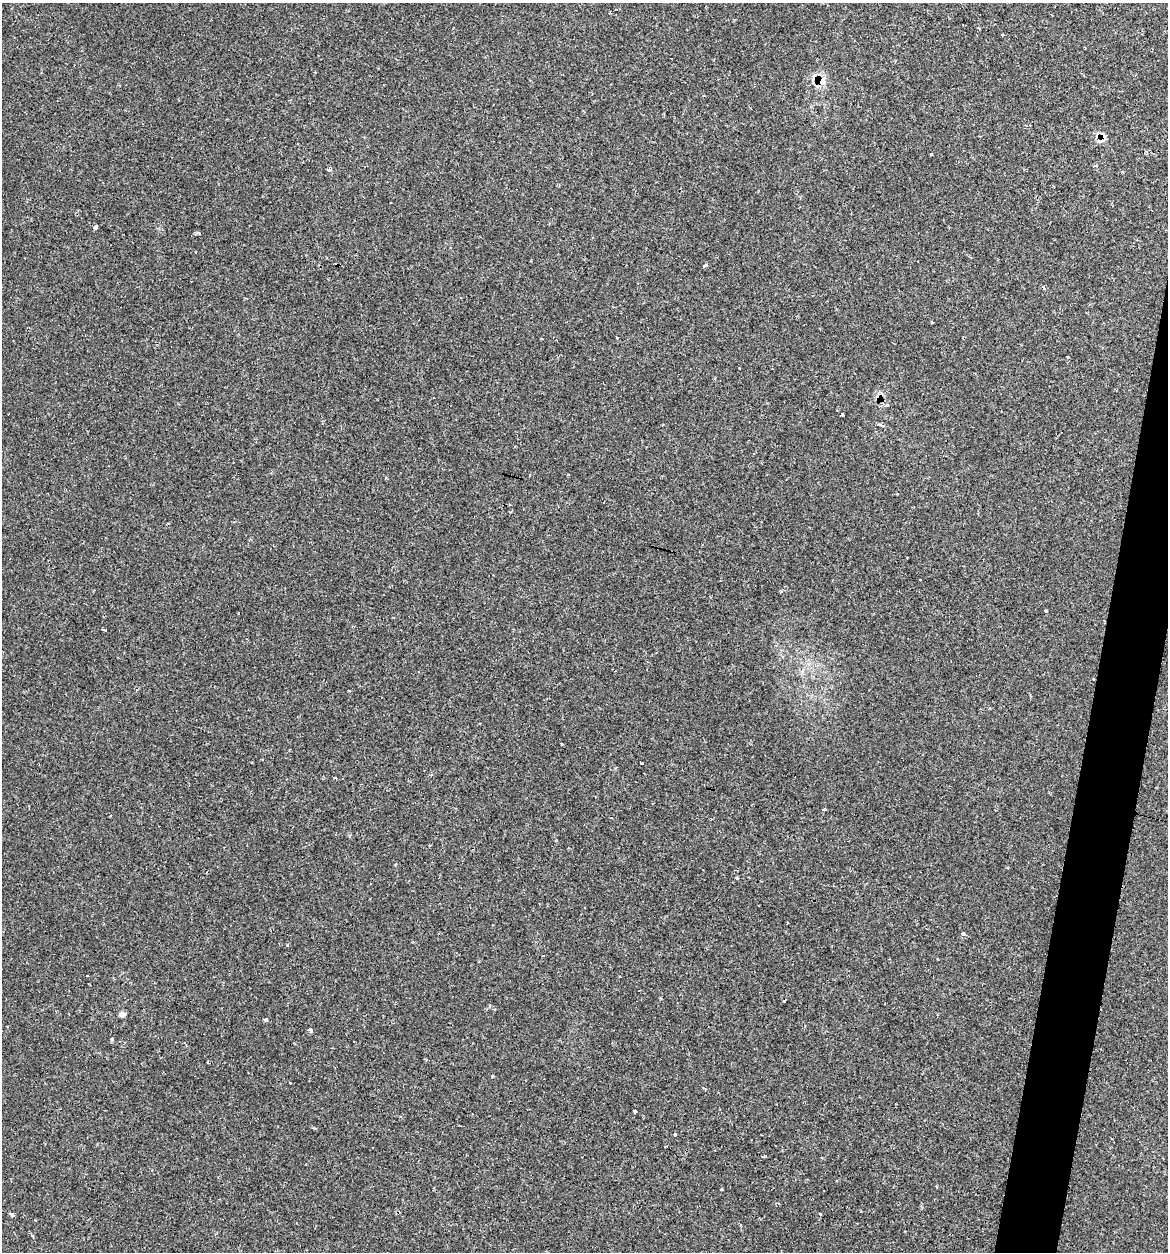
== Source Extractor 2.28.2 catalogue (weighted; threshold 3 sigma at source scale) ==
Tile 10 of 4 x 4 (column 2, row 3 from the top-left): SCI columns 1290-2455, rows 1282-2531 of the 5031 x 5032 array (HDU 1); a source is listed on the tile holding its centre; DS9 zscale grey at full resolution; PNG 1170 x 1254 px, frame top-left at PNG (2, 3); no overlay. Shown black and unused: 3% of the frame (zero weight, under 2 of 3 exposures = <1% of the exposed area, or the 3 px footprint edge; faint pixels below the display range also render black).
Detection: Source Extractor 2.28.2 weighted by HDU 2 'WHT'; one run over the whole footprint, this tile lists its part. Background 0.0939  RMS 0.006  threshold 0.0269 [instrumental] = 3 sigma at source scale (4.5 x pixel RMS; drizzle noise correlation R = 1.50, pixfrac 1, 0.05/0.05 arcsec/px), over >= 5 px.
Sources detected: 50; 7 cosmic-ray / hot-pixel residue — not listed; the other 43 listed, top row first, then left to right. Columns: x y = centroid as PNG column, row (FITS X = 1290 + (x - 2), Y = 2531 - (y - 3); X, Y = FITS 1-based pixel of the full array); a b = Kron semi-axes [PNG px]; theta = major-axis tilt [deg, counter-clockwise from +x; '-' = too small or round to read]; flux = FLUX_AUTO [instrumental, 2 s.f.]
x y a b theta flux
979 28 3 3 - 0.65
1002 34 4 2 - 0.59
821 80 10 8 -29 8.3
1103 135 12 5 -38 2.2
931 155 3 2 - 0.73
329 170 4 3 - 4.3
95 227 3 3 - 8.1
198 233 4 3 - 2.8
705 265 4 3 - 2.4
932 322 3 3 - 1.2
617 337 2 2 - 0.54
542 339 3 2 - 0.93
1067 357 3 2 - 0.48
739 368 2 2 - 0.63
886 405 7 5 12 1.4
842 415 3 3 - 1.7
879 425 5 3 - 1.8
1046 611 3 2 - 1.1
105 630 4 3 - 1.7
349 691 3 2 - 1.2
479 723 3 2 - 0.74
561 744 3 3 - 2
641 763 3 3 - 0.85
335 778 3 3 - 0.9
824 809 3 3 - 3.9
737 878 3 3 - 2.5
964 934 5 3 - 4.5
87 976 3 2 - 0.7
122 1014 5 4 - 6.3
266 1020 3 3 - 5.5
310 1030 4 3 - 4.1
112 1039 3 3 - 1.5
426 1059 4 3 - 0.83
208 1063 3 2 - 0.87
493 1076 3 3 - 1.6
290 1083 3 2 - 2.4
635 1111 3 3 - 2.3
674 1134 3 3 - 4.9
763 1156 6 3 -2 0.76
721 1190 3 3 - 1.9
778 1204 4 2 - 1.1
11 1214 4 3 - 3.5
820 1214 3 3 - 2.8
Overlapping masked pixels (flux is a lower limit): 2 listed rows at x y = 821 80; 1103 135
Unlisted compact peaks at least as high as the median listed source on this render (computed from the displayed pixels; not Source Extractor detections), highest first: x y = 287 945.